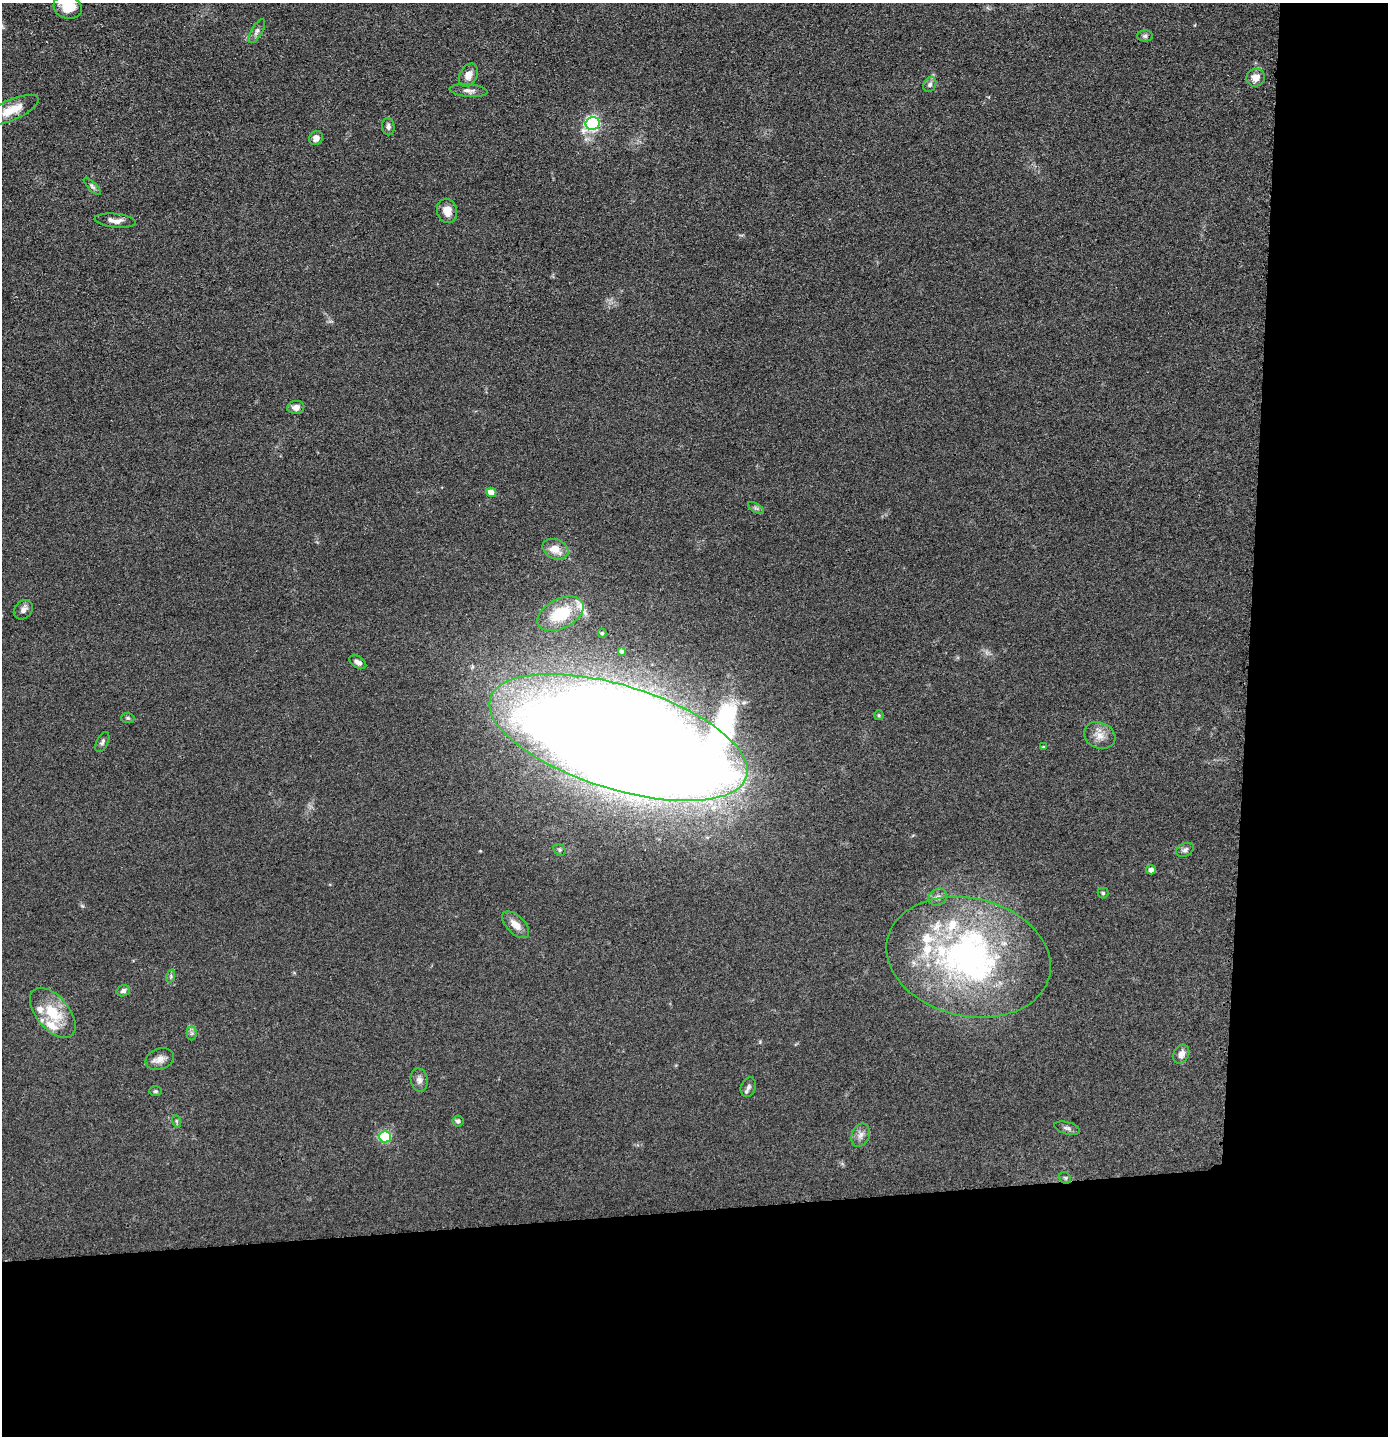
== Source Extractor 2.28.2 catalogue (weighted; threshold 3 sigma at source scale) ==
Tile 9 of 3 x 3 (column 3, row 3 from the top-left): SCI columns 2842-4227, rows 13-1446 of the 4299 x 4322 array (HDU 1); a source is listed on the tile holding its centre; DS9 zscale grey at full resolution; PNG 1390 x 1438 px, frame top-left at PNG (2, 3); each listed source drawn as its Kron ellipse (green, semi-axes under 4 px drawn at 4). Shown black and unused: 24% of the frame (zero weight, under 3 of 4 exposures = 2% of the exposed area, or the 3 px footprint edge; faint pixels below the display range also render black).
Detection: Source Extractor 2.28.2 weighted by HDU 2 'WHT'; one run over the whole footprint, this tile lists its part. Background 0.0726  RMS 0.0063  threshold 0.0285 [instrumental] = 3 sigma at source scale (4.5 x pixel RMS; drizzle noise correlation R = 1.50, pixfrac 1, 0.05/0.05 arcsec/px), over >= 5 px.
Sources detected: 62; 4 inside a brighter object's white glare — neither listed nor drawn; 7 inside a brighter listed object's ellipse — not listed separately; the other 51 listed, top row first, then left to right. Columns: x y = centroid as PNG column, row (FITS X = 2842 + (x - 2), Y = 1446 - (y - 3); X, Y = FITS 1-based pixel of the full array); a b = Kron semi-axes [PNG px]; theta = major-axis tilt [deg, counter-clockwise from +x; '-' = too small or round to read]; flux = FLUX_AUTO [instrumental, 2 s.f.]
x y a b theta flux
68 7 14 11 -18 14
257 31 13 5 59 2.4
1145 36 8 5 0 1.4
468 75 12 8 61 4.8
1256 78 9 8 - 6.1
930 84 8 6 60 1.7
469 91 19 6 -5 3.4
12 110 29 10 24 11
593 123 7 6 - 130
388 127 9 6 -81 2
316 138 7 6 - 3.4
92 186 11 4 -45 1.5
447 211 12 10 -71 6.5
115 221 21 7 -5 4.4
296 407 8 6 5 3.5
491 492 5 4 - 6
756 508 9 3 -31 1.2
555 549 13 9 -23 8.3
23 610 11 8 46 2.6
560 614 25 14 27 26
602 633 4 4 - 0.84
621 651 4 4 - 1.2
358 662 9 5 -32 2.5
879 715 5 4 - 0.75
128 718 6 5 - 1
1100 735 16 13 -26 6.7
618 737 134 52 -17 4300
102 742 11 6 64 1.7
1043 747 4 3 - 0.61
559 850 7 5 -37 1.1
1185 850 9 6 26 1.9
1151 870 5 4 - 2.6
1103 893 5 5 - 0.86
938 897 10 8 31 2.9
516 925 17 8 -45 6.2
968 957 83 59 -13 200
171 976 7 4 73 1
123 991 7 5 15 1.8
53 1013 30 16 -50 22
192 1033 7 5 90 1.5
1181 1054 10 7 63 4.3
160 1059 14 10 19 4.9
419 1080 12 8 -79 3.1
748 1087 10 7 68 2.2
155 1091 6 5 - 0.96
176 1121 6 4 -71 0.9
458 1121 5 5 - 1.6
1067 1128 13 6 -15 2
861 1135 12 8 68 3.5
385 1137 6 5 - 61
1065 1178 6 5 - 1
Overlapping masked pixels (flux is a lower limit): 1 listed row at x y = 618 737
Isophote crosses this tile's border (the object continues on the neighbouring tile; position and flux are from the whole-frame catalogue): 1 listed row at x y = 68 7